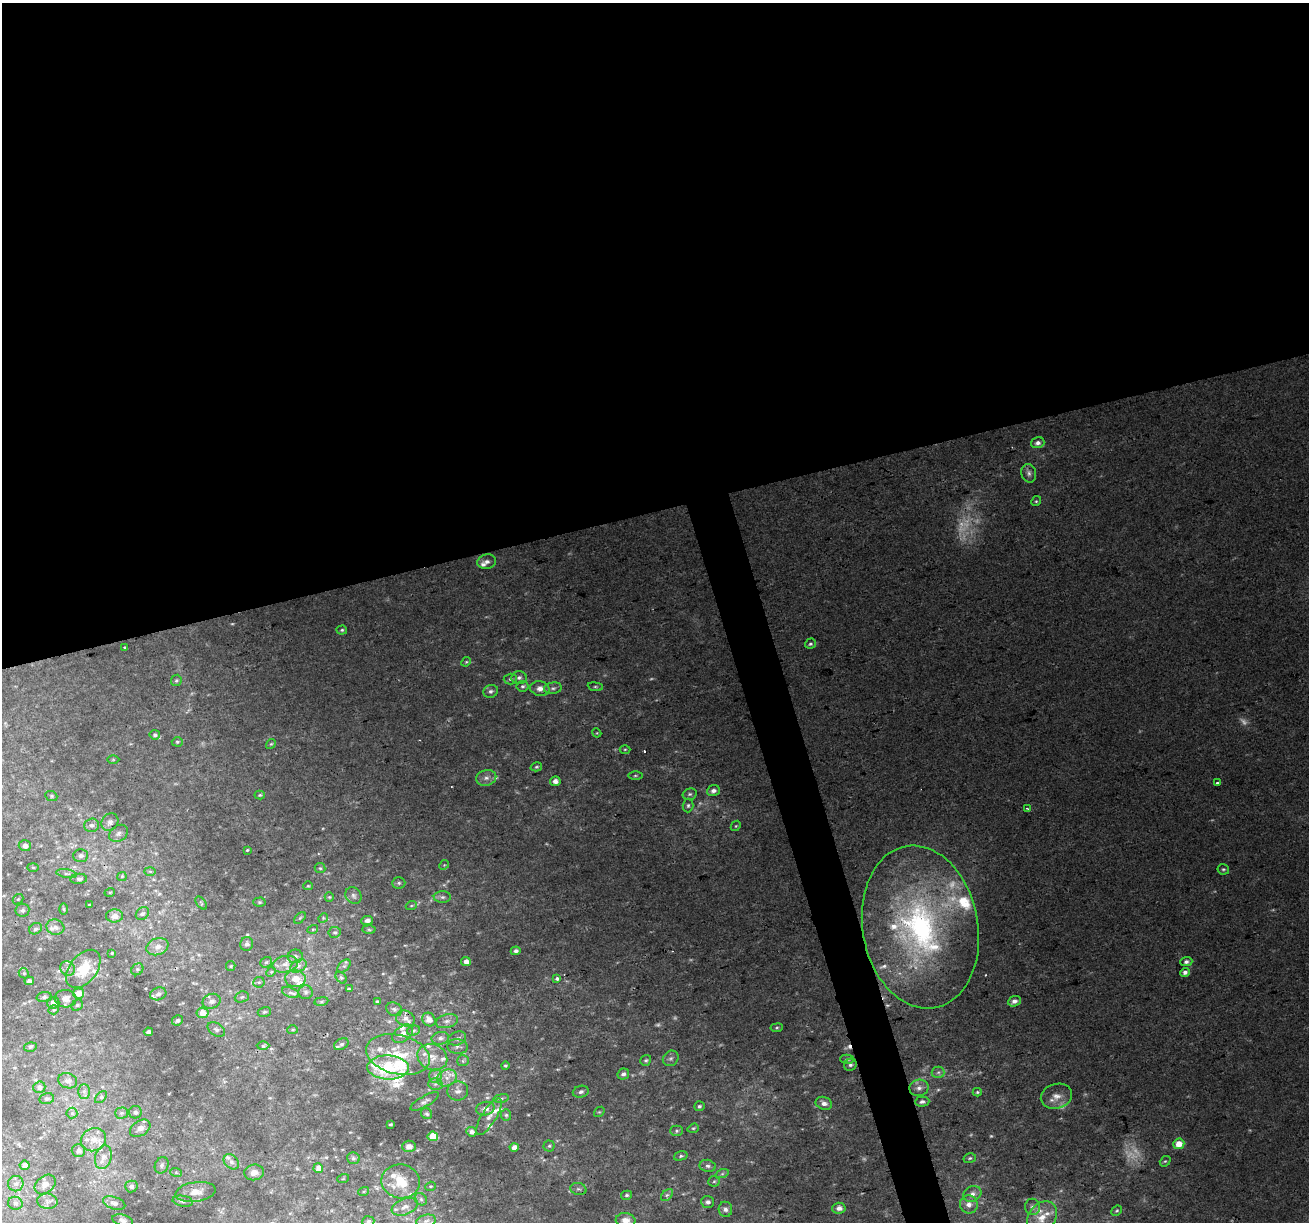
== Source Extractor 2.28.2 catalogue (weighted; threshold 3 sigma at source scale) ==
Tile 2 of 4 x 4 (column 2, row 1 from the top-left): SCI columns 1308-2614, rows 3765-4984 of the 5228 x 5035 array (HDU 1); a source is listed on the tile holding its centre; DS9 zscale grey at full resolution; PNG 1311 x 1224 px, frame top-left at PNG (2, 3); each listed source drawn as its Kron ellipse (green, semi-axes under 4 px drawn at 4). Shown black and unused: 44% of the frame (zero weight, under 2 of 3 exposures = <1% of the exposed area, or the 3 px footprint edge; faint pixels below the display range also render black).
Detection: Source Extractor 2.28.2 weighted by HDU 2 'WHT'; one run over the whole footprint, this tile lists its part. Background 0.0265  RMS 0.0063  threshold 0.0283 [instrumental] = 3 sigma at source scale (4.5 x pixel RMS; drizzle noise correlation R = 1.50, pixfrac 1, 0.0396/0.0396 arcsec/px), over >= 5 px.
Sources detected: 273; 16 too faint to see at this stretch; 3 cosmic-ray / hot-pixel residue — neither listed nor drawn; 33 inside a brighter listed object's ellipse — not listed separately; the other 221 listed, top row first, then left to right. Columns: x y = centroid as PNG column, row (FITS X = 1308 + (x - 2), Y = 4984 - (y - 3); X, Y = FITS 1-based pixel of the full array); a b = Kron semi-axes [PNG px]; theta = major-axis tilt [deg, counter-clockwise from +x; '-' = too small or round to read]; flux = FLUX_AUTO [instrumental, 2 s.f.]
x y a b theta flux
1038 443 6 5 - 3.1
1029 473 9 7 -75 2.7
1036 501 5 4 - 0.93
487 562 9 7 13 3
342 630 5 4 - 1.1
810 644 5 5 - 1.2
124 648 3 3 - 3
466 662 5 4 - 0.82
519 678 7 6 - 2.1
510 679 6 5 - 1.2
176 680 6 5 - 1.1
523 686 6 5 - 1.3
595 687 7 4 -8 1.1
553 688 9 5 8 1.9
540 689 10 7 -11 4.6
491 691 7 6 - 2.1
597 733 5 4 - 0.58
155 735 5 4 - 1.4
177 742 5 4 - 0.97
271 744 5 4 - 0.83
625 749 5 3 - 0.66
113 760 6 4 1 0.69
536 767 6 4 16 0.96
635 776 7 3 1 0.85
486 778 10 8 16 3.4
555 781 5 5 - 3.6
1217 783 3 3 - 1.4
713 791 6 5 - 2.7
690 794 7 5 15 1.4
260 795 5 4 - 0.92
51 796 6 5 - 0.99
688 805 7 5 88 1.3
1027 809 4 3 - 0.81
110 822 9 8 - 2.6
92 825 7 7 - 2.2
736 826 5 4 - 0.81
118 833 10 7 36 2.6
25 846 6 5 - 3.8
247 850 4 3 - 0.59
81 856 7 6 - 2
444 865 5 4 - 0.8
33 867 5 3 - 0.74
320 868 5 5 - 0.97
1223 869 6 5 - 1.2
150 871 6 4 -2 0.87
67 874 10 4 -8 1.4
122 876 4 4 - 0.61
79 879 8 5 5 1.7
399 883 6 5 - 1.4
308 886 5 4 - 0.73
110 892 5 3 - 0.59
353 896 9 7 -48 2.3
329 897 5 4 - 0.71
442 897 8 5 0 2.1
18 899 6 4 41 0.89
259 902 6 4 1 0.96
201 903 7 4 -54 0.87
89 905 3 2 - 0.46
411 906 5 3 - 0.83
64 909 6 4 -88 0.79
22 910 7 6 - 1.8
142 914 7 5 42 1.4
114 916 8 6 5 4.3
300 918 7 4 45 0.96
323 918 5 4 - 0.66
367 920 6 4 7 2.4
55 927 9 7 -17 3
920 927 82 57 -80 190
35 929 7 5 29 1.5
313 929 5 3 - 0.63
369 930 6 4 -2 0.91
335 932 6 5 - 1.2
247 944 7 6 - 1.9
157 947 11 8 21 4.4
516 951 5 4 - 1.8
112 953 4 4 - 0.7
295 956 7 7 - 1.7
466 961 5 4 - 4.1
266 962 6 5 - 1.3
1186 962 6 4 3 1.9
285 964 13 8 12 4.8
231 966 5 4 - 0.7
298 966 9 5 27 2.3
344 966 8 5 44 1.3
68 969 8 7 - 2.4
83 969 22 13 52 18
137 969 6 5 - 1.2
271 972 5 4 - 0.72
1185 972 5 4 - 2.5
24 973 5 4 - 0.89
341 978 6 4 -48 1.1
295 979 10 8 -3 7
557 979 3 3 - 3.8
29 981 4 4 - 2.4
259 982 5 5 - 1.2
349 989 3 2 - 0.63
306 992 7 7 - 1.6
79 993 5 5 - 7.2
290 993 9 4 -21 1.8
158 994 8 6 19 2
44 997 7 5 2 1.5
242 997 7 5 21 1.4
65 999 11 8 -5 4.5
211 1001 9 7 21 2.9
321 1001 7 3 9 0.93
377 1001 3 3 - 0.95
1014 1001 6 5 - 3
53 1003 6 6 - 3.1
77 1005 6 5 - 1.1
394 1009 8 6 -25 1.8
54 1010 5 4 - 0.92
264 1012 7 5 16 1.2
202 1013 6 5 - 6
405 1018 10 7 -26 3.7
177 1020 5 5 - 1.5
429 1020 7 6 - 4.8
447 1021 11 6 15 3.1
777 1028 6 3 9 0.84
216 1029 9 6 -32 1.9
293 1030 5 4 - 0.9
413 1031 6 5 - 1.1
148 1032 4 4 - 2.1
402 1034 12 7 38 4.1
440 1038 8 6 11 2.4
457 1038 9 6 22 2.2
341 1044 8 5 29 1.5
263 1046 6 4 1 1.2
457 1046 10 7 -6 2.7
30 1047 6 4 15 1.1
398 1055 32 19 -14 28
432 1057 15 12 -24 8.6
671 1058 8 7 - 2.1
847 1059 7 4 1 1.4
646 1060 6 5 - 1.1
463 1061 6 5 - 1.1
850 1065 6 5 - 1.6
505 1066 4 4 - 0.97
388 1067 21 12 -2 43
938 1072 6 6 - 1.8
623 1074 6 5 - 2
435 1076 7 6 - 2.1
447 1078 10 8 25 4.3
68 1081 9 7 -18 2.9
435 1084 7 6 - 2
39 1087 6 6 - 2.3
919 1088 9 8 - 3.2
84 1091 7 6 - 1.9
458 1091 10 9 - 3.4
581 1092 8 5 16 1.9
977 1092 4 4 - 0.96
1056 1096 16 12 16 6.9
101 1097 7 4 45 1.3
501 1098 8 4 9 1.3
47 1099 7 5 11 1.4
424 1101 16 5 30 2.5
922 1102 7 5 2 1.9
824 1103 8 6 -21 3.4
699 1106 5 5 - 1.3
485 1109 9 6 15 3.6
135 1112 6 6 - 2.2
599 1112 6 4 40 0.7
72 1113 5 5 - 1.3
121 1113 6 5 - 1.4
427 1114 6 5 - 1.4
506 1115 6 5 - 1.2
489 1117 21 7 57 5
390 1124 3 2 - 0.82
140 1128 11 7 33 4.1
693 1128 6 4 20 0.92
676 1131 6 5 - 1.2
471 1132 5 4 - 3.2
433 1136 5 5 - 15
93 1140 13 11 23 7.5
1179 1144 5 5 - 8.6
409 1146 7 6 - 3.6
549 1146 5 5 - 1
514 1147 4 4 - 4.7
78 1151 7 6 - 2.7
681 1156 7 4 16 1.2
103 1157 12 8 74 4.5
353 1158 6 6 - 1.4
970 1158 6 5 - 1.1
1165 1161 6 4 39 0.96
231 1162 8 6 -44 2.5
25 1165 5 4 - 3.5
162 1165 8 6 65 1.9
708 1166 8 6 -10 1.9
318 1168 5 4 - 4.2
176 1172 6 4 -20 0.85
254 1172 10 8 7 4.2
722 1174 7 4 19 1.2
343 1179 6 3 19 0.64
401 1181 19 17 -9 21
714 1181 6 5 - 0.97
16 1184 8 8 - 2.4
45 1184 11 8 39 3.6
131 1186 6 6 - 2.2
430 1186 5 4 - 0.79
578 1189 8 6 -15 1.6
364 1191 5 3 - 0.71
196 1192 20 10 8 7.1
972 1194 9 7 27 3.5
627 1195 6 4 15 1.1
667 1195 7 4 44 1.4
421 1199 7 5 -45 1.5
47 1201 10 7 -8 2.9
183 1201 10 5 -9 1.8
708 1202 6 6 - 2.1
15 1203 7 6 - 1.7
114 1203 11 6 -19 2.7
969 1204 9 9 - 4.1
405 1207 14 8 21 4.8
1032 1207 8 7 - 2.1
839 1208 6 5 - 4
725 1209 7 6 - 2.2
1117 1211 6 4 42 0.98
1042 1217 18 13 53 10
123 1220 10 5 -15 2.2
626 1220 10 7 -8 5
368 1221 6 5 - 1.4
426 1221 10 6 11 2.7
Isophote crosses this tile's border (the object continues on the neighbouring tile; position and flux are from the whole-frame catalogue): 2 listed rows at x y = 626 1220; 368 1221